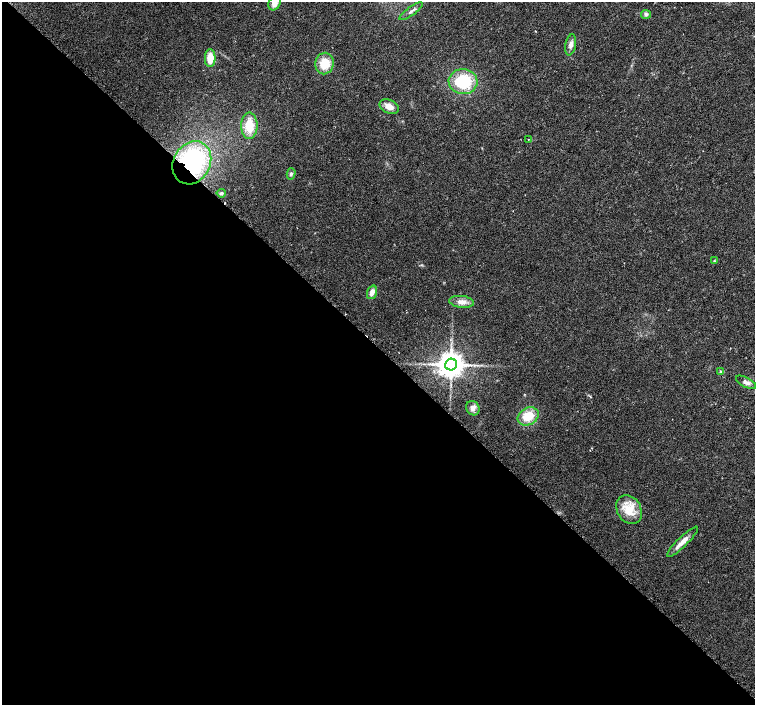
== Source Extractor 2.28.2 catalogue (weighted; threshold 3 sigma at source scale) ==
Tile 9 of 4 x 4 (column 1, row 3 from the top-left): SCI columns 56-1560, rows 1614-3018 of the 6096 x 6087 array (HDU 1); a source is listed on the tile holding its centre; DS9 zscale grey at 2 x 2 block average (1 PNG px = mean of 2 x 2 image px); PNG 757 x 707 px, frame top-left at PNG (2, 2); each listed source drawn as its Kron ellipse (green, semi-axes under 4 px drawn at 4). Shown black and unused: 51% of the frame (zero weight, under 2 of 3 exposures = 2% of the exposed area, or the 3 px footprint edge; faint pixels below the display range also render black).
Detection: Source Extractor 2.28.2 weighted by HDU 2 'WHT'; one run over the whole footprint, this tile lists its part. Background 0.0314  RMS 0.0055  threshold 0.0248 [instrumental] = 3 sigma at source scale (4.5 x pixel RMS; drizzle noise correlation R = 1.50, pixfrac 1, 0.0396/0.0396 arcsec/px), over >= 5 px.
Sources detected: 25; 2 cosmic-ray / hot-pixel residue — neither listed nor drawn; the other 23 listed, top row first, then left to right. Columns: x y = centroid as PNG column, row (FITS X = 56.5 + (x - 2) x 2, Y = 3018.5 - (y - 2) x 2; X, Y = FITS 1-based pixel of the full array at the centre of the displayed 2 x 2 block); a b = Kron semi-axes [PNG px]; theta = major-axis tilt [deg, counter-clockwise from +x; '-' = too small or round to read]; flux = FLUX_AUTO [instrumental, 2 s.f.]
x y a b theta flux
275 3 7 5 64 9.2
411 11 14 3 36 4.7
646 14 5 4 - 3
571 45 10 5 79 6.2
210 58 9 5 89 19
324 64 11 9 78 26
463 82 14 12 -7 56
389 107 10 6 -26 10
249 126 13 8 90 27
528 139 2 2 - 0.79
192 163 22 18 60 150
291 174 6 4 75 2.5
221 193 5 3 - 1.9
714 261 3 3 - 1.2
372 292 7 5 71 7.5
462 302 12 6 -7 9.6
451 365 6 6 - 1900
721 372 4 3 - 1.7
746 382 11 5 -27 5.2
473 408 7 6 - 5.3
528 416 11 8 29 26
629 510 15 12 -59 26
682 542 21 5 44 11
Overlapping masked pixels (flux is a lower limit): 1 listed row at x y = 192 163
Isophote crosses this tile's border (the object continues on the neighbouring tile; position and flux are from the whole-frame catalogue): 1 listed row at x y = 275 3